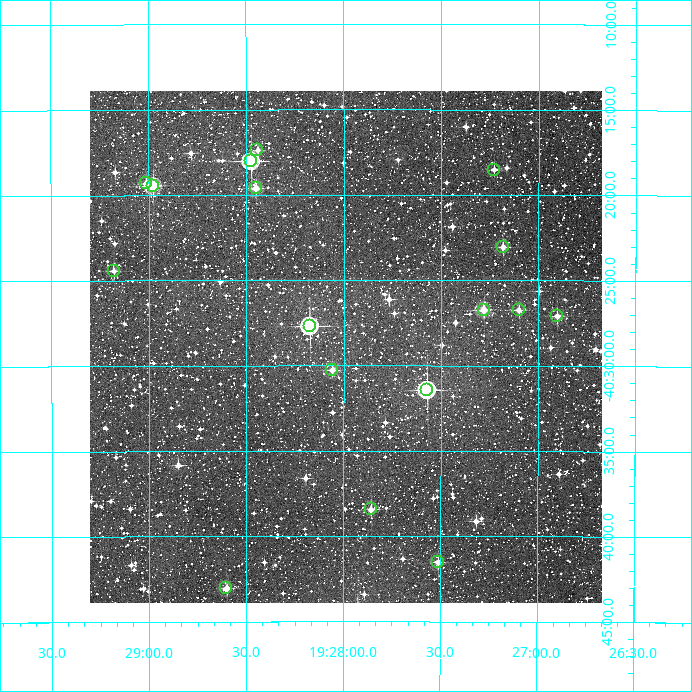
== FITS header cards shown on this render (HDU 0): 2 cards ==
NAXIS1  =                  512
NAXIS2  =                  512

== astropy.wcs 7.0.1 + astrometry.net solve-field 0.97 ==
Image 512 x 512 px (HDU 0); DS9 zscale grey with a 90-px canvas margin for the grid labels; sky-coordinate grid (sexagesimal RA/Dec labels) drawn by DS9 from the SOLVED WCS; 17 Tycho-2 reference stars matched to detected sources circled (green)
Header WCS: RA---TAN/DEC--TAN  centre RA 19:28:00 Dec -40:29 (292.00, -40.48 deg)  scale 3.52 arcsec/px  FOV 30.0' x 30.0'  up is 0 deg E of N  parity normal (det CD < 0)
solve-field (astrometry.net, Tycho-2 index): VERIFIED the header's WCS against the Tycho-2 star catalogue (verified at 2 index scales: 8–17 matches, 0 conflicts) and refined it, rather than solving blind
Solved WCS: RA---TAN-SIP/DEC--TAN-SIP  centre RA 19:28:00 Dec -40:29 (292.00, -40.48 deg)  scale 3.52 arcsec/px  FOV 30.0' x 30.0'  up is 0 deg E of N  parity normal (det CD < 0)
The solver's refit moves the header's centre by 2.1 arcsec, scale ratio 1.001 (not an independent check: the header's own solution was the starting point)
Tycho-2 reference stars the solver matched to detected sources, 17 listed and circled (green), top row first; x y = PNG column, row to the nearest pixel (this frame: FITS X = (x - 90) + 1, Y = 512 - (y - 91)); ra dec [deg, ICRS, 3 dp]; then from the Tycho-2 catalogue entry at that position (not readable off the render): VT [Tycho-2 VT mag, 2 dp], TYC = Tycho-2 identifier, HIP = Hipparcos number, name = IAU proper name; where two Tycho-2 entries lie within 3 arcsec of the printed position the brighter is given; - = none
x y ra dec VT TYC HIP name
257 150 292.110 -40.290 11.15 7935-622-1 - -
251 161 292.118 -40.300 9.01 7935-534-1 95750 -
494 170 291.807 -40.309 11.27 7935-1427-1 - -
146 183 292.253 -40.322 10.88 7935-942-1 - -
153 186 292.244 -40.324 9.52 7935-1613-1 - -
256 188 292.113 -40.327 10.82 7935-1362-1 - -
503 247 291.796 -40.384 10.86 7935-1574-1 - -
114 271 292.295 -40.407 11.27 7935-1612-1 - -
484 310 291.820 -40.445 10.09 7935-1644-1 - -
519 310 291.775 -40.445 11.14 7935-1340-1 - -
557 316 291.726 -40.451 11.08 7935-1786-1 - -
310 326 292.044 -40.461 8.85 7935-1567-1 - -
332 370 292.015 -40.504 10.90 7935-1955-1 - -
427 390 291.893 -40.524 9.06 7935-1383-1 - -
371 509 291.965 -40.641 11.22 7935-1919-1 - -
438 562 291.878 -40.692 11.06 7935-1969-1 - -
226 588 292.150 -40.717 10.94 7935-1980-1 - -